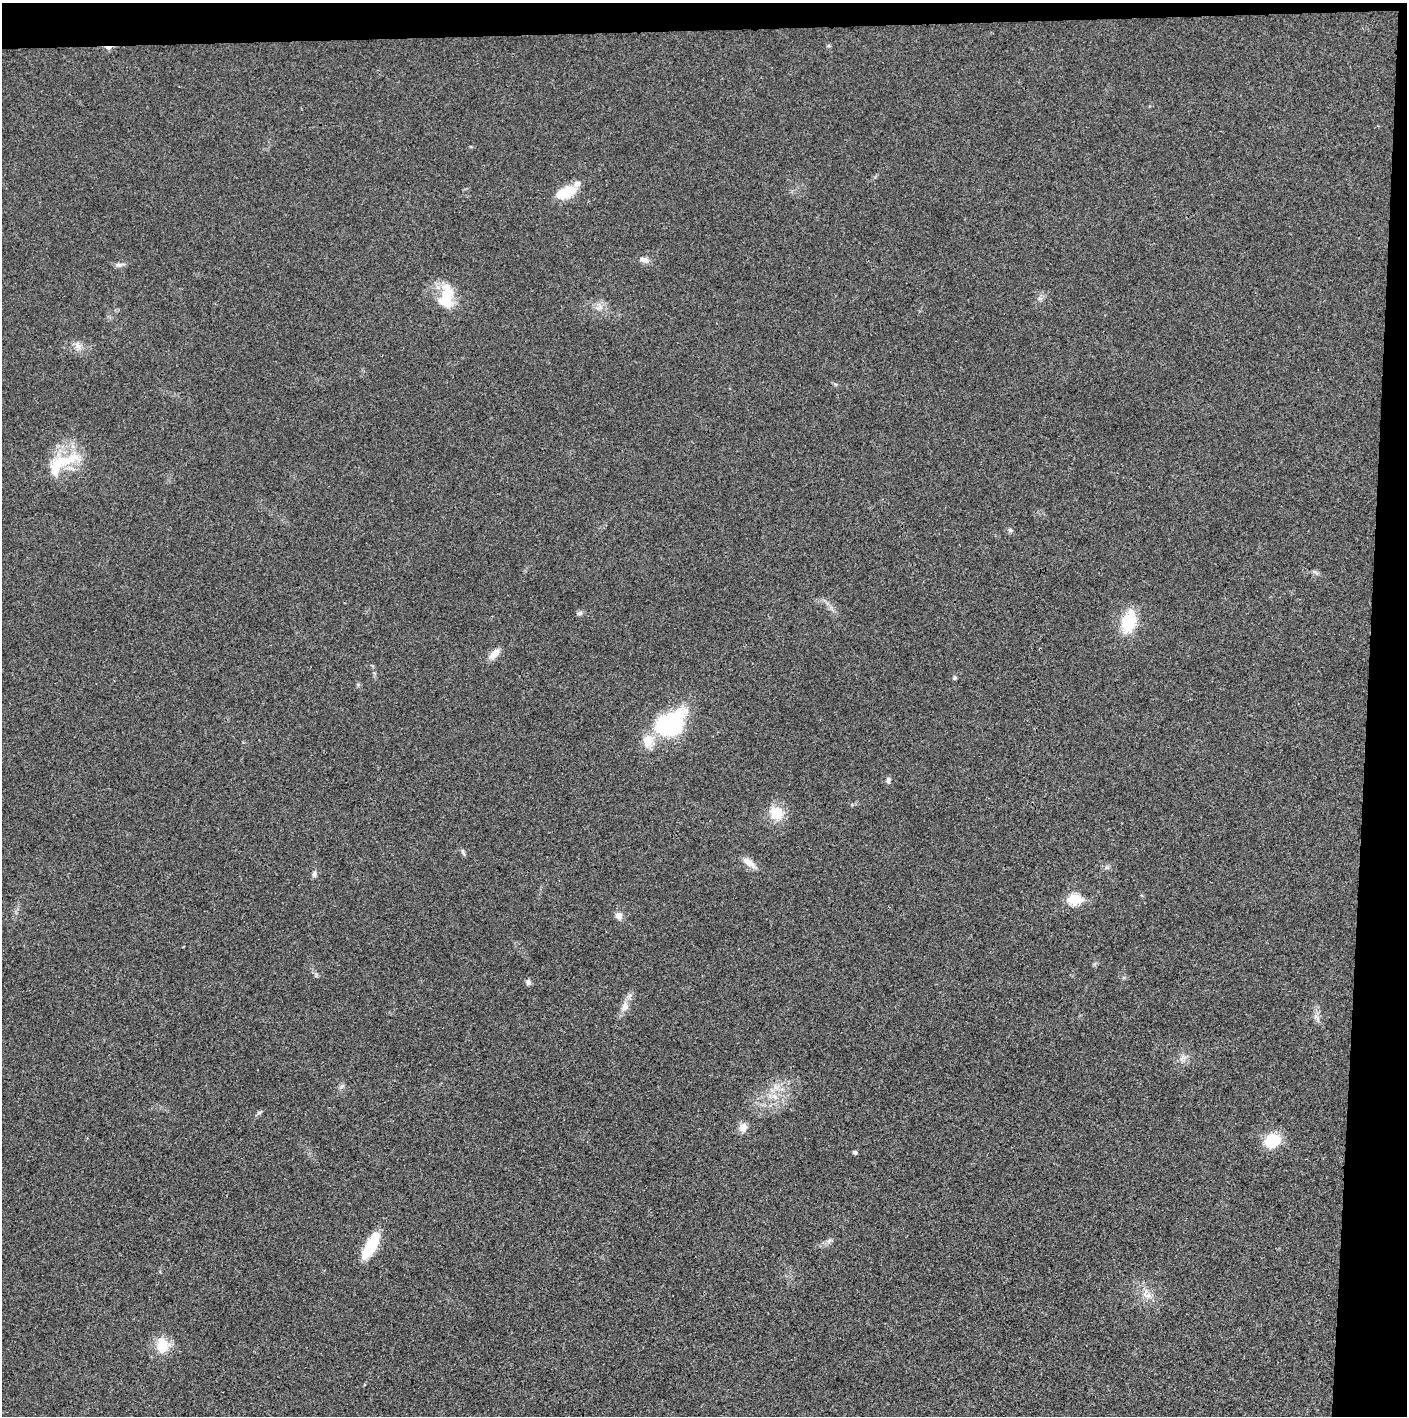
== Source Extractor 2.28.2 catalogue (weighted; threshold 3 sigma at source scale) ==
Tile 3 of 3 x 3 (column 3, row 1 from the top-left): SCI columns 2816-4220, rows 2830-4243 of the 4221 x 4243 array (HDU 1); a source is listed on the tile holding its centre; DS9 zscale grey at full resolution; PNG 1409 x 1418 px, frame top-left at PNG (2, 3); no overlay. Shown black and unused: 5% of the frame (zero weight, under 3 of 4 exposures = <1% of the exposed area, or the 3 px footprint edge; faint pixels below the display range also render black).
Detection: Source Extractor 2.28.2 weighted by HDU 2 'WHT'; one run over the whole footprint, this tile lists its part. Background 0.019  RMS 0.005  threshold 0.0224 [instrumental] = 3 sigma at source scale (4.5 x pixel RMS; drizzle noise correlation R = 1.50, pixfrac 1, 0.05/0.05 arcsec/px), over >= 5 px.
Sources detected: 38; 1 cosmic-ray / hot-pixel residue — not listed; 3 inside a brighter listed object's ellipse — not listed separately; the other 34 listed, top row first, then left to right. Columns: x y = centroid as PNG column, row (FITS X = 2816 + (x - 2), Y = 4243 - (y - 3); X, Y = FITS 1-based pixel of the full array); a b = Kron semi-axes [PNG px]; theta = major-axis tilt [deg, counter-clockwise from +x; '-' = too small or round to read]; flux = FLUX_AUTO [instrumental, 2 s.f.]
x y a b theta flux
471 147 5 3 - 0.46
566 192 23 12 20 13
644 260 12 7 -9 2.7
119 264 11 4 4 1.5
446 297 32 17 84 17
78 346 12 10 -76 3.3
66 461 41 13 19 17
1010 530 6 5 - 0.89
579 613 8 6 11 1.3
1128 622 32 18 75 16
494 654 16 8 44 4.2
955 678 5 5 - 1
670 724 29 20 35 64
888 781 9 5 81 1.2
776 813 14 12 -38 12
463 852 10 4 -66 1
750 863 20 7 -35 4.3
1107 868 7 4 -19 0.95
314 874 8 6 70 1.5
1074 899 7 6 - 34
619 916 8 7 - 3.1
528 982 7 6 - 1.6
625 1006 14 9 70 4
1316 1017 11 4 -55 1.5
1183 1058 10 5 26 1.9
775 1097 11 6 -53 3
259 1113 7 4 19 0.79
743 1127 11 10 - 3.6
1272 1141 19 16 28 14
855 1152 4 4 - 1.2
829 1241 8 5 46 1.4
371 1245 33 11 61 18
1147 1294 18 11 -46 5.5
162 1345 15 12 -83 12